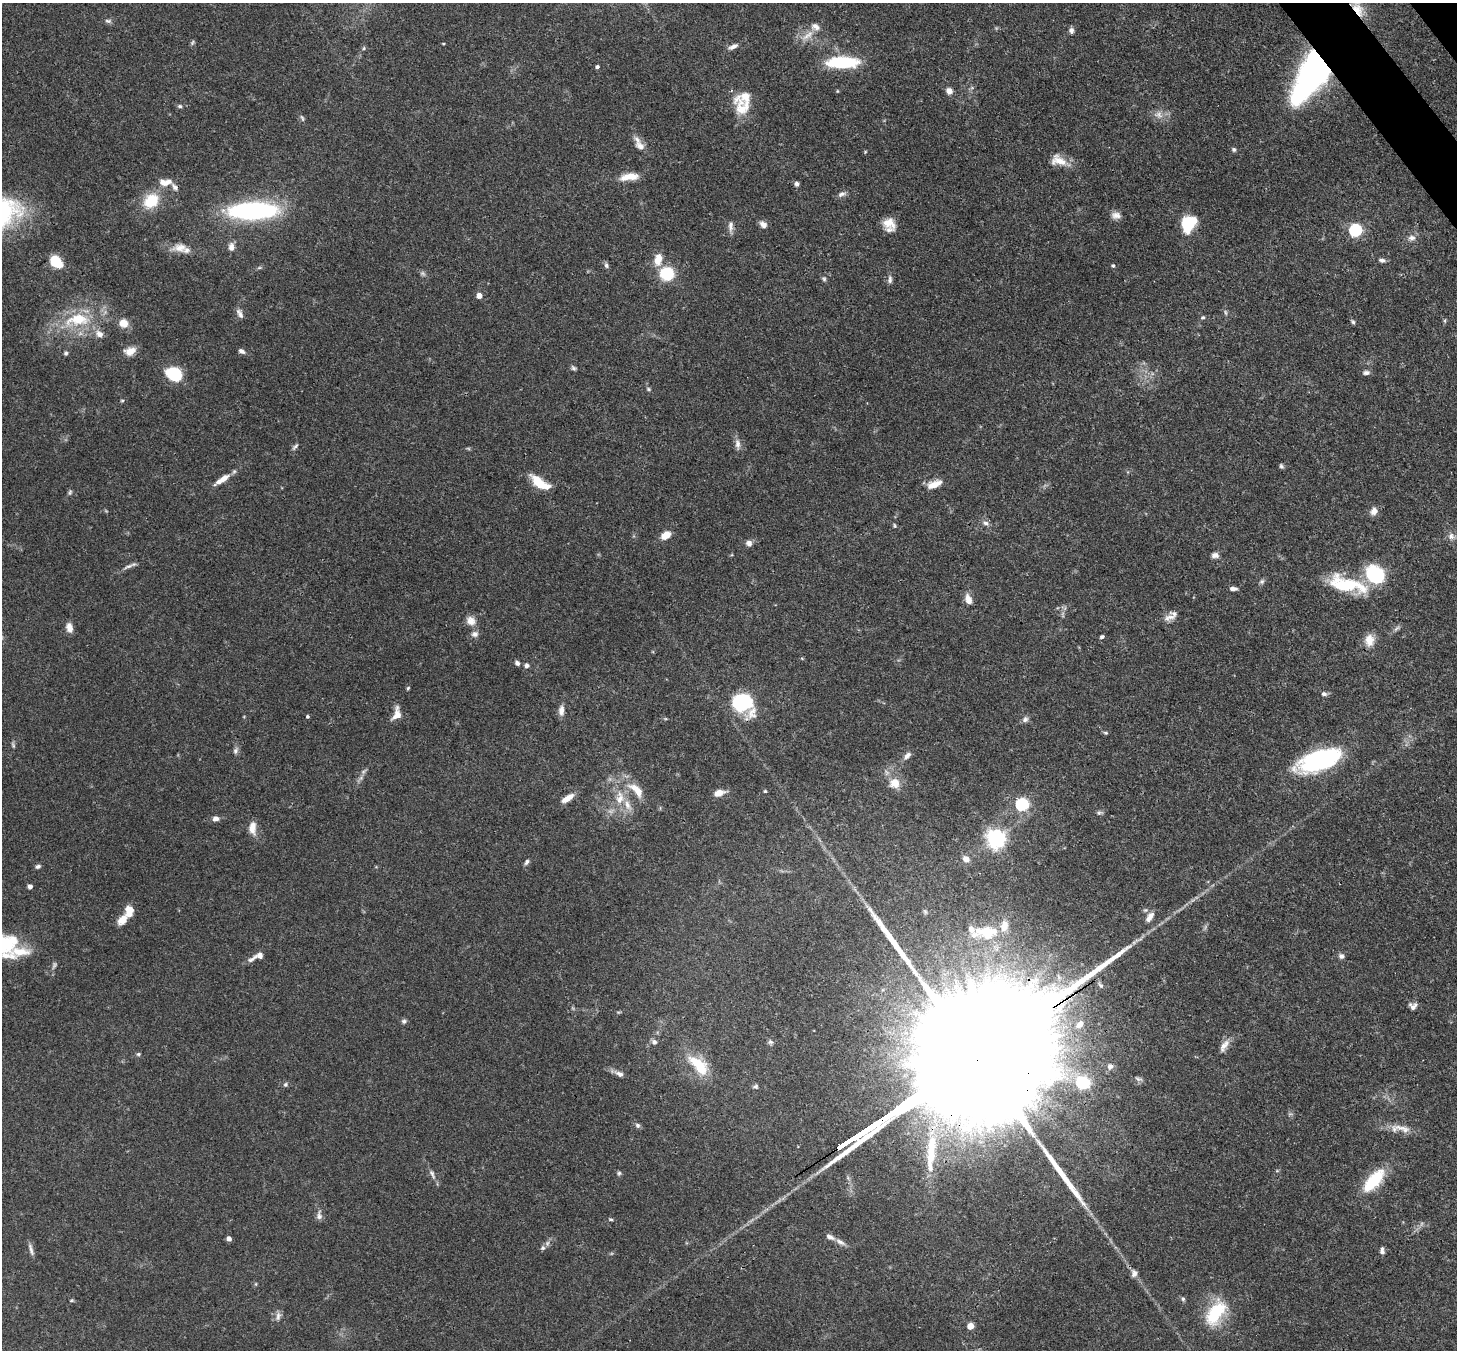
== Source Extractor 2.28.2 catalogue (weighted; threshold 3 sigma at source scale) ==
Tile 10 of 4 x 4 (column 2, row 3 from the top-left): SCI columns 1545-2999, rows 1719-3066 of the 6007 x 5984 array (HDU 1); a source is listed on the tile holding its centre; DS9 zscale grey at full resolution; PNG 1459 x 1352 px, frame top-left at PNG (2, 3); no overlay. Shown black and unused: <1% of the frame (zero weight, under 3 of 4 exposures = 8% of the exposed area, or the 3 px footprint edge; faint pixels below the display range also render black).
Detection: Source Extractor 2.28.2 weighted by HDU 2 'WHT'; one run over the whole footprint, this tile lists its part. Background 0.117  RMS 0.0042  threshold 0.019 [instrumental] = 3 sigma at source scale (4.5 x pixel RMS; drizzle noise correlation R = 1.50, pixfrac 1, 0.05/0.05 arcsec/px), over >= 5 px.
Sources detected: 180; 5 too faint to see at this stretch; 2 long thin detections or spike segments (spike, bleed or trail) — not listed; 14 inside a brighter listed object's ellipse — not listed separately; the other 159 listed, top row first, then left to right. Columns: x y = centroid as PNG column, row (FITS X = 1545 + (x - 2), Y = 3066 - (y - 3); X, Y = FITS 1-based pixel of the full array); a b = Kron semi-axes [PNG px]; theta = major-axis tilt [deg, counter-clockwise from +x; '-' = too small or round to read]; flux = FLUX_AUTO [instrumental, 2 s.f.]
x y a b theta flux
1358 9 22 11 -60 6.9
108 21 10 4 0 0.98
1071 30 7 6 - 1.4
808 35 22 8 37 4.6
192 42 8 4 70 0.73
443 44 3 3 - 0.4
733 47 14 6 23 2
842 62 29 10 0 29
597 67 4 4 - 0.99
1311 76 49 20 59 160
949 91 8 7 - 2.4
180 106 7 5 11 0.86
743 108 24 22 -53 10
302 118 9 4 -71 0.86
640 146 16 10 -41 3.7
1234 149 5 5 - 0.81
865 152 5 4 - 0.39
1058 160 21 12 -17 6.1
630 177 21 8 6 6.8
165 182 18 8 7 4.7
796 184 6 5 - 1.3
842 194 11 6 17 1.6
151 201 14 11 41 15
253 211 41 14 2 86
1116 215 12 9 -10 2.6
889 223 17 13 -21 5.6
1188 223 11 8 66 33
763 224 10 7 -38 2.1
731 226 15 6 90 2.2
1355 230 6 6 - 69
1412 238 10 8 -3 2.2
231 247 10 7 87 2.4
180 248 22 11 2 5.6
658 259 15 9 76 5.7
1382 260 9 6 -10 1.3
56 261 13 8 -50 13
606 265 7 6 - 1.1
1113 266 5 4 - 0.74
259 268 6 4 19 0.62
667 274 14 13 - 16
824 279 7 5 -57 0.84
890 279 11 6 -89 1.5
479 296 4 4 - 4.4
1225 312 7 3 -71 0.69
240 314 13 6 -64 1.9
1203 317 5 5 - 0.75
78 320 40 18 7 22
1353 322 6 5 - 0.8
123 323 10 9 - 4.6
99 334 10 8 -42 2.8
130 351 14 9 17 4
241 351 8 6 -28 1.4
66 353 6 5 - 0.79
573 368 8 5 -52 0.9
1366 373 9 6 0 1.5
174 374 14 11 -26 24
648 389 6 5 - 0.64
122 400 5 3 - 0.5
737 444 15 7 -83 2.4
295 446 11 5 49 1
1281 466 6 5 - 0.87
224 478 14 7 33 4.1
539 482 21 8 -34 12
934 484 20 8 21 5.1
70 492 8 5 79 0.83
1374 511 9 8 - 2.9
986 523 9 6 -20 1.6
895 526 6 4 -83 0.58
666 535 10 7 34 5.2
1451 536 10 9 - 2.2
749 543 9 8 - 1.8
1215 555 10 7 -2 1.8
128 566 17 5 24 1.9
1375 574 20 17 -47 27
1262 581 8 7 - 1
1347 584 49 16 -13 25
1233 589 8 4 -2 1.6
968 599 13 8 -71 3.6
1169 617 18 8 14 3.2
471 621 14 11 -35 3.7
69 628 11 7 -78 3.3
1397 628 10 4 34 1.1
475 634 10 8 -7 1.9
1102 637 5 4 - 0.98
1369 640 17 12 87 5.1
802 658 4 3 - 0.44
517 663 7 5 -54 1.3
527 665 6 6 - 1.3
408 688 5 4 - 0.52
1324 694 7 6 - 1.2
743 703 19 14 -26 44
561 711 13 7 88 2.5
397 714 15 9 76 4.6
307 716 4 4 - 0.69
1025 719 9 7 35 1.5
1105 733 6 5 - 0.65
13 745 9 4 -70 0.78
236 750 10 6 64 1.3
907 756 13 6 44 2.1
1319 760 46 19 20 53
363 771 9 5 38 1.3
894 783 13 13 - 6.2
636 790 28 12 -44 8.4
765 791 4 3 - 0.64
719 793 10 6 17 5.2
568 798 17 7 33 4.4
620 798 21 12 85 8.8
1022 805 6 6 - 70
1099 813 8 5 28 0.96
216 819 8 6 7 1.9
252 828 17 9 -89 4.2
996 839 7 7 - 230
966 859 8 7 - 3.2
527 862 8 5 57 1.1
38 866 7 5 14 1
30 886 4 4 - 1.6
129 911 11 8 90 6.1
1150 917 15 7 55 2.8
122 920 12 8 47 4.7
987 933 23 15 4 10
4 943 41 24 -3 30
260 956 9 7 15 2.3
1341 956 7 7 - 1.4
251 960 15 6 41 1.7
1413 1006 10 8 -12 1.9
618 1012 7 3 0 0.5
404 1021 6 6 - 1
1079 1024 8 6 46 2.3
654 1042 6 6 - 1.6
770 1042 7 7 - 1.2
1224 1046 18 8 57 3.3
138 1054 5 4 - 0.67
699 1065 30 14 -45 15
1110 1066 8 7 - 1.7
620 1074 11 7 -22 1.9
1138 1079 11 5 -16 1.1
1083 1083 6 6 - 60
285 1084 6 6 - 0.86
755 1086 7 6 - 0.91
638 1125 7 6 - 1.1
1403 1128 32 8 -16 5.7
931 1151 54 13 85 22
619 1173 7 5 75 0.76
432 1174 14 6 -63 1.9
1374 1180 32 13 48 19
319 1216 13 7 89 1.9
611 1219 6 4 -4 0.63
229 1239 4 4 - 2.4
840 1242 15 5 -30 2.1
547 1243 8 6 70 1.3
31 1250 17 5 -73 1.8
1382 1251 9 5 -86 1.5
1134 1274 9 7 65 1.9
256 1284 6 4 90 0.47
1183 1299 7 5 -80 0.84
72 1300 6 4 7 0.53
1215 1313 36 19 55 21
278 1316 12 6 86 1.8
971 1326 5 5 - 7.1
Overlapping masked pixels (flux is a lower limit): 3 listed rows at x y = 1358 9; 1311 76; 931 1151
Isophote crosses this tile's border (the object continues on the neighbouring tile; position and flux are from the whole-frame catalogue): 1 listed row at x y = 4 943